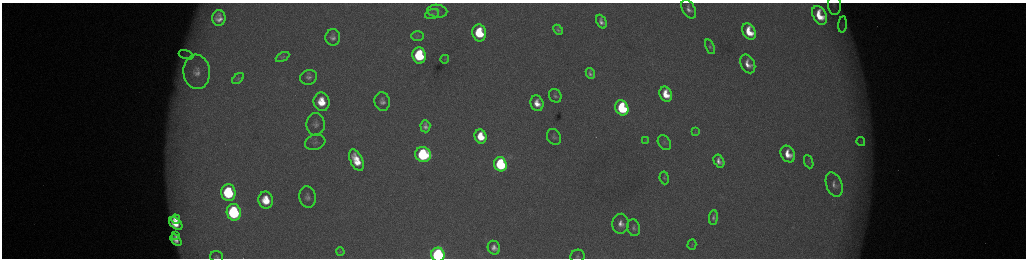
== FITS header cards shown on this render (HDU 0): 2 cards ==
NAXIS1  =                 2048 /fastest changing axis
NAXIS2  =                  512 /next to fastest changing axis

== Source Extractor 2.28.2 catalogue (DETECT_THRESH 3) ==
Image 2048 x 512 px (HDU 0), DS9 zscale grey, zoomed out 1/2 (1 PNG px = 2 x 2 image px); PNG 1028 x 260 px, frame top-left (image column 1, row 511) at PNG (2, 3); each listed source drawn as its Kron ellipse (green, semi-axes under 4 px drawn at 4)
Background 175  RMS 2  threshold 6.15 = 3 sigma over >= 5 px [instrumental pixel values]
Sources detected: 67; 4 cannot appear on this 1/2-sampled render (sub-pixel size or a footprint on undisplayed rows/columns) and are neither listed nor drawn; the other 63 listed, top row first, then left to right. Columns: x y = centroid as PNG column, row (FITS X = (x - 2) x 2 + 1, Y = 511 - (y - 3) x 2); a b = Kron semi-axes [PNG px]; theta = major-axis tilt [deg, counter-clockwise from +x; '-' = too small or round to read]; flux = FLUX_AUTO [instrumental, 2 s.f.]
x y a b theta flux
834 5 10 6 -88 1600
689 9 10 6 -60 2600
437 11 10 6 -9 1900
432 14 7 5 20 1100
820 15 10 6 -62 11000
219 18 8 6 89 3700
601 22 7 5 -65 2500
843 24 8 3 84 1000
558 30 6 4 -47 1100
749 32 9 6 -63 11000
479 33 8 7 - 23000
417 36 6 5 - 900
333 37 8 7 - 2300
710 47 8 4 -70 900
186 55 8 3 -19 1200
419 55 8 6 -83 35000
282 57 7 4 26 730
445 59 4 3 - 420
748 64 10 7 -63 4300
197 72 17 13 -84 7200
590 73 6 4 -63 1600
309 77 8 7 - 2100
238 79 7 4 44 660
666 94 8 6 -65 9300
555 96 7 6 - 1300
382 101 9 7 -79 2600
321 102 9 8 - 11000
537 103 8 6 -72 5600
622 108 8 6 -67 39000
316 124 11 9 -89 2700
425 126 6 5 - 2200
695 132 4 2 - 330
481 136 7 6 - 11000
554 137 8 6 -57 1400
646 141 3 2 - 280
861 141 4 2 - 480
315 142 10 7 18 2300
664 143 8 6 -55 950
423 154 8 7 - 57000
788 154 9 6 -59 6900
356 160 11 6 -64 10000
719 161 7 5 -61 2500
809 162 7 3 -68 620
500 164 7 6 - 50000
664 178 6 4 -82 740
834 185 12 8 -70 2900
228 193 8 7 - 35000
308 197 11 8 -80 2300
266 200 8 7 - 11000
234 212 8 7 - 61000
713 217 7 4 84 1200
176 219 5 3 - 3200
176 223 8 5 -43 8300
621 224 10 8 87 4000
634 228 8 6 -75 1500
176 236 4 2 - 1000
176 240 7 4 -48 2200
692 244 5 3 - 380
494 248 7 6 - 3000
340 252 4 3 - 290
438 255 7 6 - 120000
578 256 7 6 - 1100
217 257 6 5 - 820
At the frame edge (FLAGS 8, measured only in part): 4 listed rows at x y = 834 5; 438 255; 578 256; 217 257
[4 sub-pixel or undisplayed-footprint detections neither listed nor drawn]